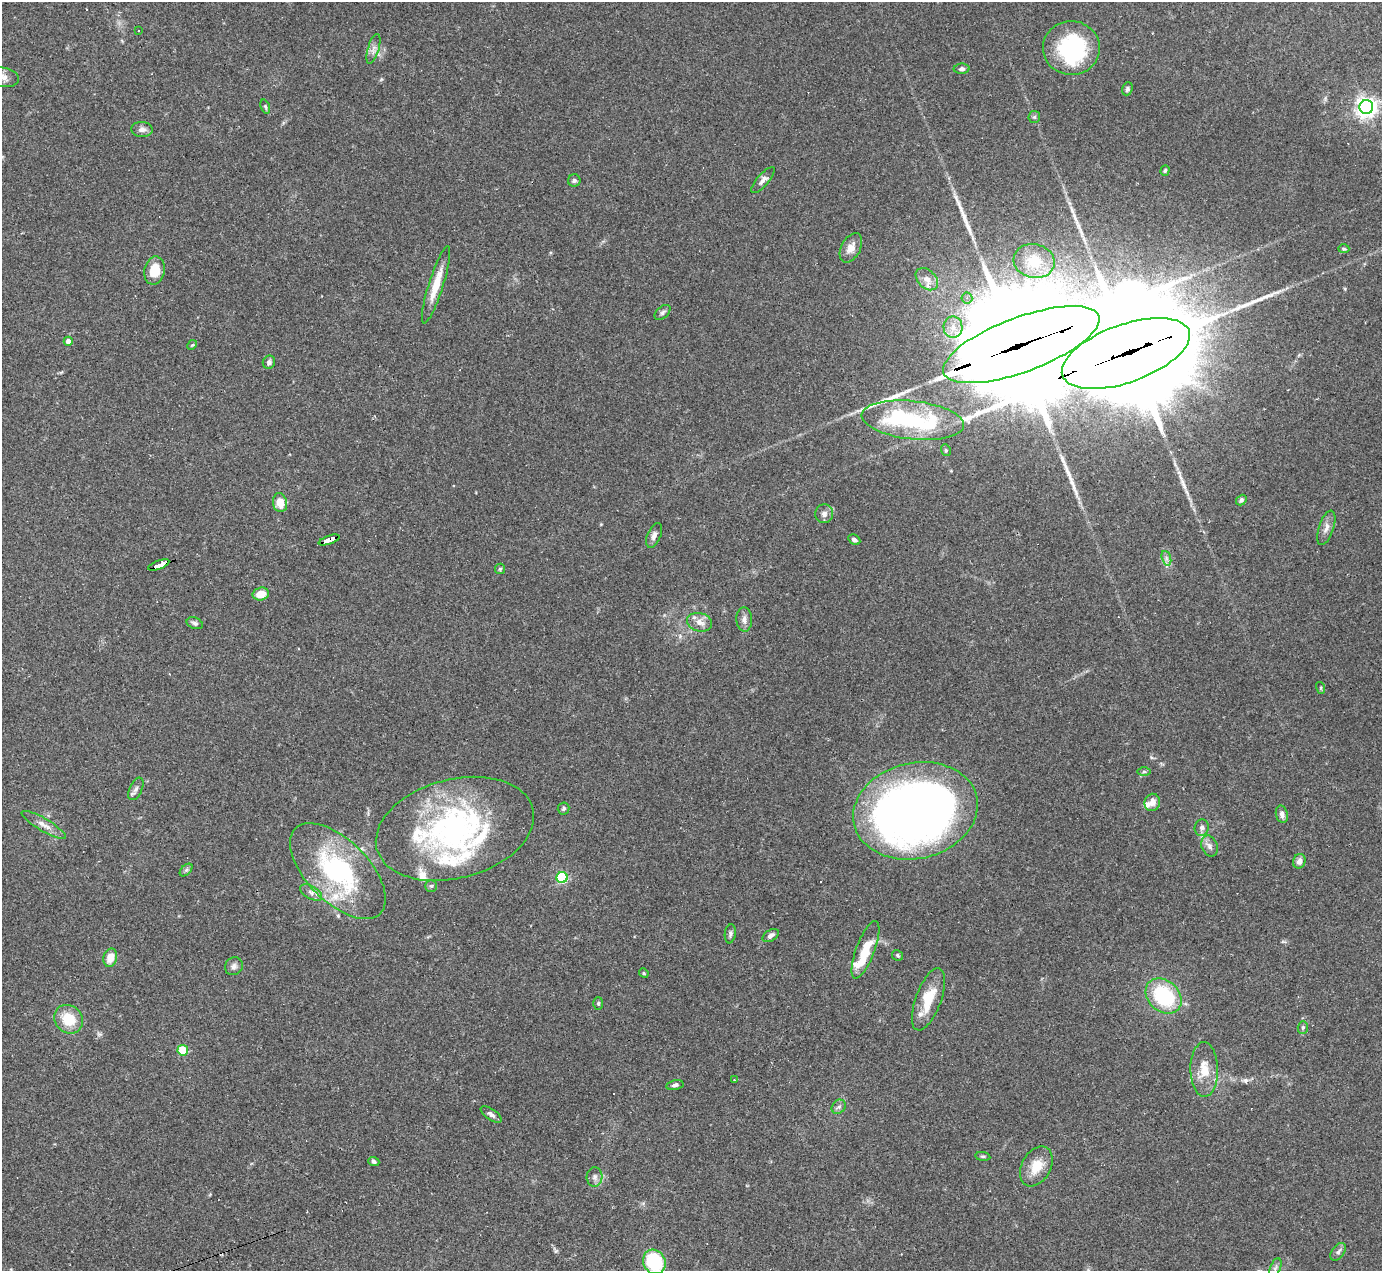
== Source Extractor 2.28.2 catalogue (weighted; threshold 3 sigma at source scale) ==
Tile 7 of 4 x 4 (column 3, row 2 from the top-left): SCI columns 2759-4138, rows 2816-4084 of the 5517 x 5501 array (HDU 1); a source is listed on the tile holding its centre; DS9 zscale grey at full resolution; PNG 1384 x 1273 px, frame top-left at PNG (2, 2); each listed source drawn as its Kron ellipse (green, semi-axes under 4 px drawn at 4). Shown black and unused: <1% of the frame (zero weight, under 2 of 3 exposures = <1% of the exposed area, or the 3 px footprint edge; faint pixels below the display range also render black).
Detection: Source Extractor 2.28.2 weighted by HDU 2 'WHT'; one run over the whole footprint, this tile lists its part. Background 0.109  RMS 0.0077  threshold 0.0347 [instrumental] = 3 sigma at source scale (4.5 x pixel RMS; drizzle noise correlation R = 1.50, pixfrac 1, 0.05/0.05 arcsec/px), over >= 5 px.
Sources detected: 107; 2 inside a brighter object's white glare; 5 cosmic-ray / hot-pixel residue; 6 long thin detections or spike segments (spike, bleed or trail) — neither listed nor drawn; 9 inside a brighter listed object's ellipse — not listed separately; the other 85 listed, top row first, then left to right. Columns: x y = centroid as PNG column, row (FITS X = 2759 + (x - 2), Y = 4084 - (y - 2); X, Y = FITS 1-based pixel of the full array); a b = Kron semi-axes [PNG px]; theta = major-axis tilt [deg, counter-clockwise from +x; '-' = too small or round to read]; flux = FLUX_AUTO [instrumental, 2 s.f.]
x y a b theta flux
138 30 2 2 - 0.69
1071 48 28 27 - 72
373 49 15 5 73 3.8
962 69 8 5 3 2.4
3 77 15 9 -9 5.7
1127 89 6 5 - 1.6
265 107 7 4 -69 1.3
1366 107 7 7 - 480
1034 117 6 5 - 1.4
142 129 10 7 -2 3.6
1165 170 5 4 - 1.2
763 180 16 6 49 3.6
574 181 6 6 - 1.6
851 248 16 9 63 7
1344 249 6 4 -1 1.1
1034 261 21 17 -13 18
155 271 14 10 79 16
927 279 13 9 -46 6.3
436 285 40 7 73 15
967 298 5 5 - 1.7
663 312 9 5 42 2.1
953 327 10 9 - 6.6
68 341 4 4 - 4
192 345 5 4 - 0.85
1021 345 83 27 20 34000
1126 353 67 29 20 27000
269 362 7 6 - 2.5
913 420 51 19 -6 88
946 450 6 4 -68 1.2
1241 500 6 4 50 1.8
280 503 9 7 -77 11
824 514 9 9 - 3.6
1326 528 18 7 71 5
654 535 13 6 67 3.6
329 540 11 4 19 120
854 540 6 4 -30 2.4
1166 558 7 4 -72 2.3
159 565 11 3 21 220
500 569 5 5 - 1.1
261 594 8 6 13 9.9
744 619 12 8 -87 4
699 622 12 9 -13 6.1
195 623 8 5 -22 2
1321 688 6 4 -73 0.97
1144 772 7 4 0 1.3
136 789 12 6 65 2.9
1152 802 9 7 72 5.6
564 808 6 6 - 1.5
915 811 63 48 13 670
1282 814 9 6 -76 3.3
44 825 25 6 -30 6.3
1202 828 8 7 - 2.6
455 829 81 49 15 200
1210 846 11 8 -68 3.8
1299 861 7 6 - 3.9
186 870 7 4 45 1.7
338 871 60 31 -45 110
562 877 5 5 - 81
431 886 6 5 - 1.3
311 892 12 6 -30 3.6
730 934 9 5 81 2
771 935 9 5 32 3
865 950 30 9 69 22
898 955 5 5 - 1.3
110 958 9 7 76 9.5
234 966 9 8 - 3
644 973 5 4 - 1
1164 996 20 15 -42 58
928 999 33 12 70 21
598 1003 6 5 - 1.2
69 1019 15 13 -44 20
1303 1027 6 5 - 1.4
183 1050 5 5 - 32
1204 1069 27 14 -89 16
734 1080 3 2 - 0.54
675 1085 8 4 12 2.2
839 1107 8 6 43 2.2
491 1115 12 5 -34 2.7
983 1156 7 4 -8 1.2
374 1161 5 4 - 1.8
1036 1166 21 14 61 15
595 1177 9 8 - 3.2
1338 1252 10 6 54 2.4
654 1262 13 11 -63 48
1275 1268 10 5 66 2.3
Overlapping masked pixels (flux is a lower limit): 4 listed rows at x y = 1021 345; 1126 353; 329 540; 159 565
Isophote crosses this tile's border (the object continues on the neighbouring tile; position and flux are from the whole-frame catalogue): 2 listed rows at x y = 3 77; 654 1262